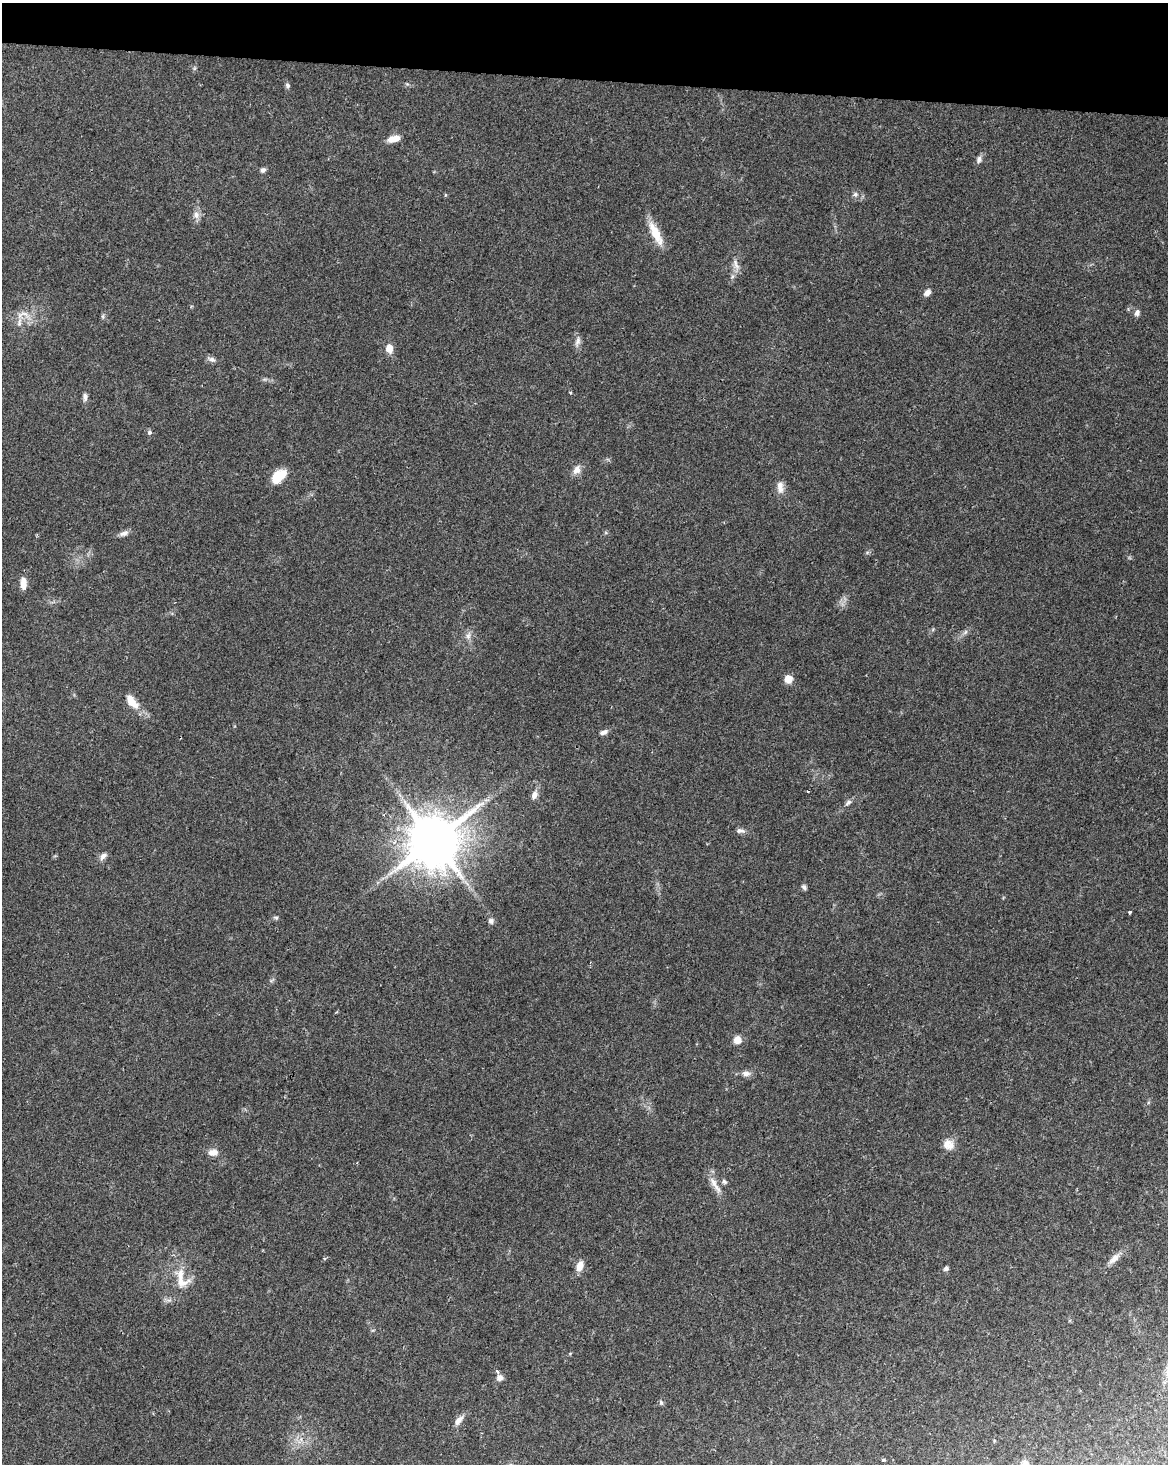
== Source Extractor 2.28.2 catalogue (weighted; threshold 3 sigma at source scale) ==
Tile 2 of 4 x 3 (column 2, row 1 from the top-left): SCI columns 1167-2332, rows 3150-4611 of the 4670 x 4895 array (HDU 1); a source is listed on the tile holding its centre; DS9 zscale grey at full resolution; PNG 1170 x 1466 px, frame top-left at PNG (2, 3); no overlay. Shown black and unused: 5% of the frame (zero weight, under 2 of 3 exposures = <1% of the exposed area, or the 3 px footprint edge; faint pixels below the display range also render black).
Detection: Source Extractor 2.28.2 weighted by HDU 2 'WHT'; one run over the whole footprint, this tile lists its part. Background 0.062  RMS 0.0069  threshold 0.0309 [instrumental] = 3 sigma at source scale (4.5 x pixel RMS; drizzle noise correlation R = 1.50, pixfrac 1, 0.0396/0.0396 arcsec/px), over >= 5 px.
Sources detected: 57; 1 cosmic-ray / hot-pixel residue — not listed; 3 inside a brighter listed object's ellipse — not listed separately; the other 53 listed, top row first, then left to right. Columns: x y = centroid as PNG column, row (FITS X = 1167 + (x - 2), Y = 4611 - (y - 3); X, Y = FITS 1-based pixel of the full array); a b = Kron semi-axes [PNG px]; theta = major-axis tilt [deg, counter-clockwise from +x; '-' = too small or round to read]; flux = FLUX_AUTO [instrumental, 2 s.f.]
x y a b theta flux
287 85 7 6 - 1.5
391 139 10 8 41 4.5
979 159 9 7 72 2.5
263 170 7 6 - 2
855 194 7 6 - 1.8
445 195 5 3 - 0.72
196 215 10 8 -80 3.5
656 233 33 10 -64 13
736 266 10 8 -58 3.5
927 293 8 6 47 3.5
1137 313 8 6 63 2.4
23 315 24 9 13 8.8
103 316 6 4 72 1
578 341 14 6 73 2.9
389 348 8 7 - 6.9
212 359 11 6 -17 2.4
85 397 10 6 -90 2.5
149 432 7 6 - 1.4
577 470 11 9 47 4.7
279 476 16 9 40 16
780 487 17 8 -85 5.3
124 533 12 6 23 3
867 552 6 4 20 0.98
23 584 14 7 -90 5.9
965 632 8 4 53 1.6
468 636 10 6 81 2.9
788 679 9 8 - 6.4
131 701 20 9 -51 10
603 732 10 5 21 2.8
534 795 10 7 69 3.9
848 802 10 5 42 2
740 831 12 6 -7 2.4
434 840 15 14 - 3800
103 856 11 6 44 2.8
804 887 7 5 -46 1.7
1130 912 3 3 - 2.7
276 917 8 4 -8 1.1
491 921 6 5 - 2.7
737 1040 7 7 - 6.8
746 1073 11 7 -2 3.4
948 1144 14 13 - 6.5
213 1152 12 8 6 4.7
724 1182 7 6 - 1.5
715 1185 28 7 -57 6.6
1114 1258 17 8 45 5.1
580 1266 13 8 72 6.1
946 1268 5 5 - 1.9
182 1282 23 14 3 11
497 1371 6 3 -54 1.1
500 1377 7 7 - 3.6
661 1402 7 5 -69 1.2
458 1420 15 8 47 4.3
883 1460 3 3 - 1.3